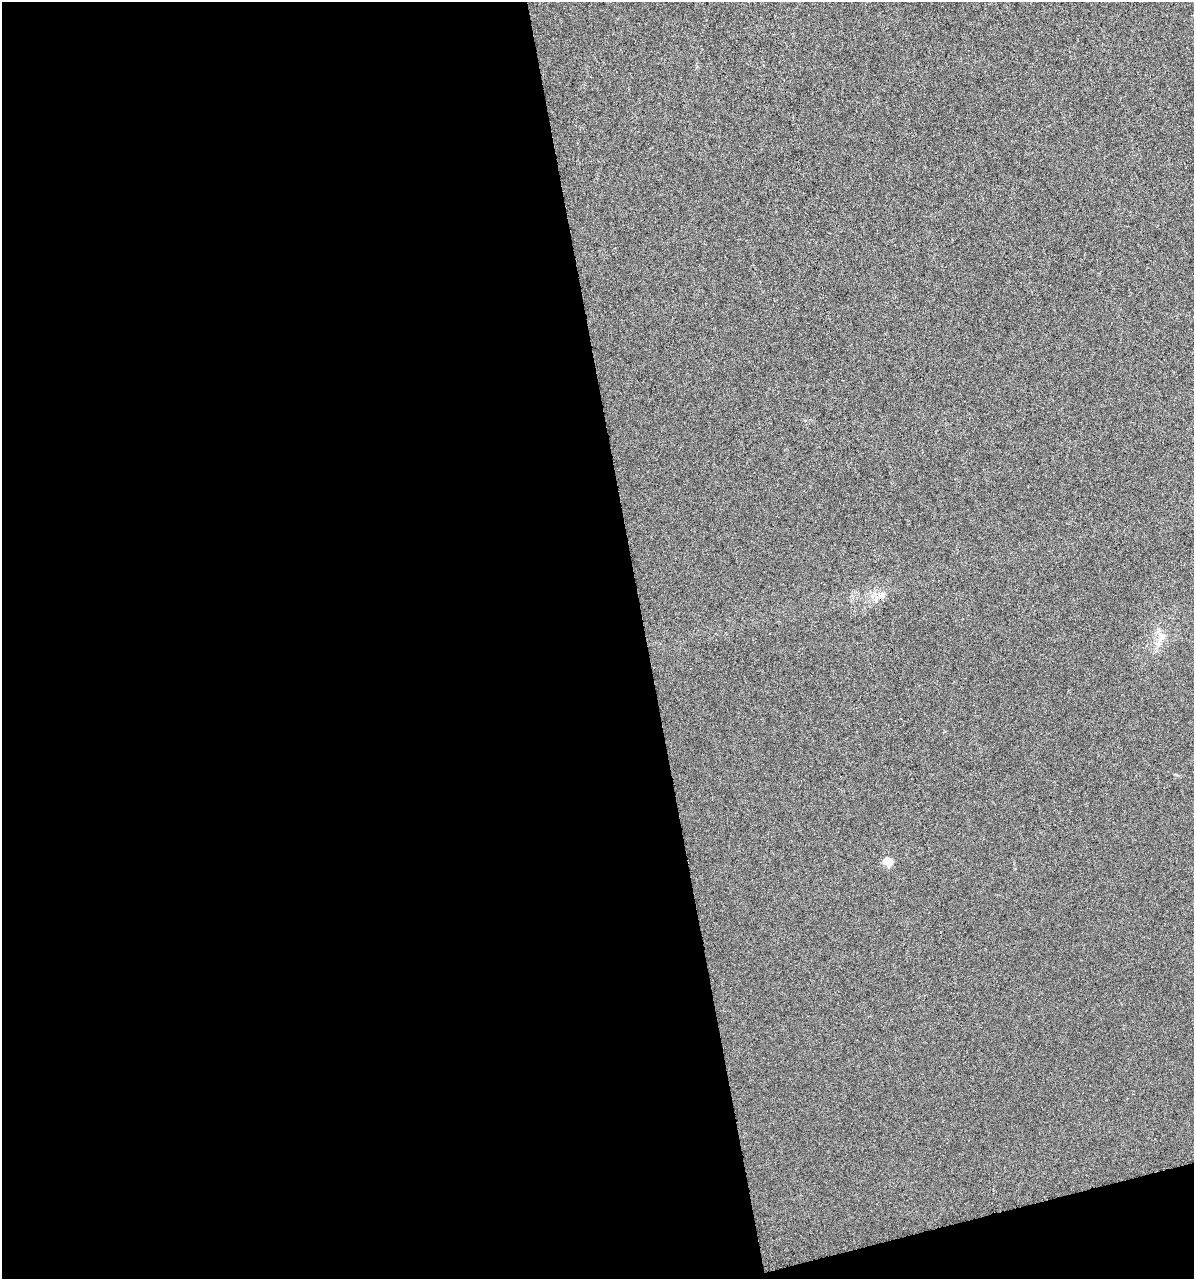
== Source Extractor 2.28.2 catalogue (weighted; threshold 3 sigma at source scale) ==
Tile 13 of 4 x 4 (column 1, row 4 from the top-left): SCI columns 93-1284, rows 1-1277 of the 4903 x 5108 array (HDU 1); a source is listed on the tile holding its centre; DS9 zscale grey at full resolution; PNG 1196 x 1281 px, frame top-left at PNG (2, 2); no overlay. Shown black and unused: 56% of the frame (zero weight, under 3 of 6 exposures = <1% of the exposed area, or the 3 px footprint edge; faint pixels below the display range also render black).
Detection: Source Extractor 2.28.2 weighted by HDU 2 'WHT'; one run over the whole footprint, this tile lists its part. Background 4.23e-04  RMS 0.0027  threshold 0.0109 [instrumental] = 3 sigma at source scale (4.09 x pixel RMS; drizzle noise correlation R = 1.36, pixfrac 0.8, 0.0396/0.0396 arcsec/px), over >= 5 px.
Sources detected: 3; all 3 listed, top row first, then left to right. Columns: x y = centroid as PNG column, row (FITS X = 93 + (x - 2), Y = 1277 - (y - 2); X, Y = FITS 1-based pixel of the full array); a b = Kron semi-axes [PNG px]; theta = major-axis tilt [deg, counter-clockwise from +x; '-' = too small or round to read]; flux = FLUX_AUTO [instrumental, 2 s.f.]
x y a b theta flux
882 595 10 7 61 1.3
1162 636 13 9 60 2.1
887 861 10 8 -27 2.4